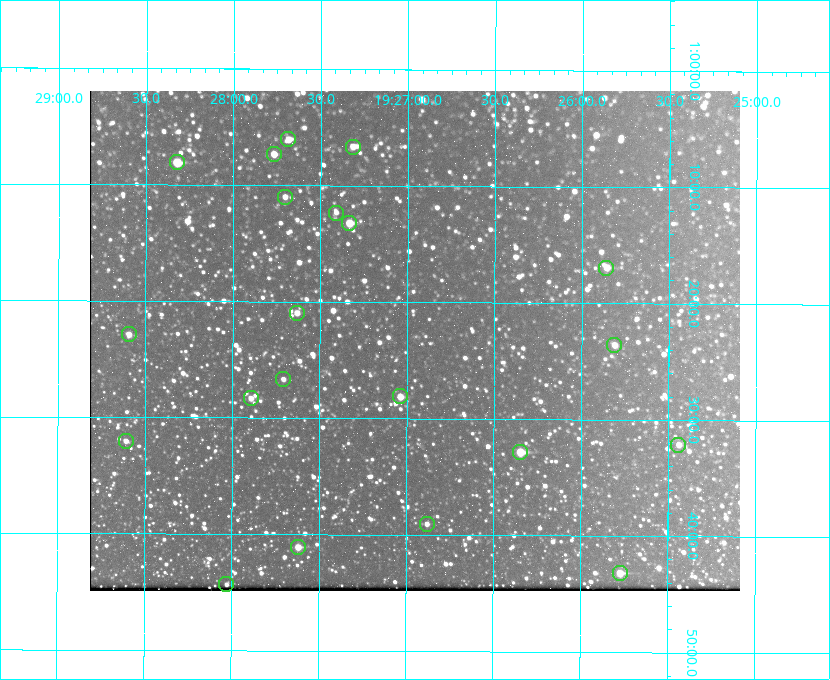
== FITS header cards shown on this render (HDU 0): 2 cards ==
NAXIS1  =                  650 / Width of table row in bytes
NAXIS2  =                  500 / Number of rows in table

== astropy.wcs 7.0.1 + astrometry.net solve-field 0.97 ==
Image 650 x 500 px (HDU 0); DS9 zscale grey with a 90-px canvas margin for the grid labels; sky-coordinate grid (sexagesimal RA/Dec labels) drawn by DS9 from the SOLVED WCS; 21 Tycho-2 reference stars matched to detected sources circled (green)
Header WCS: none
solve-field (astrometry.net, Tycho-2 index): SOLVED blind (the file carries no WCS)
Solved WCS: RA---TAN-SIP/DEC--TAN-SIP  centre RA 19:26:57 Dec +01:23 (291.74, +1.39 deg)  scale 5.16 arcsec/px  FOV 55.9' x 43.0'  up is +180 deg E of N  parity flipped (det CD > 0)
(file carries no celestial WCS; the grid is the blind solution)
Tycho-2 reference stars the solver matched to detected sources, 21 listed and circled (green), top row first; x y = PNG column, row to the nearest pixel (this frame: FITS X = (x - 90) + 1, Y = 500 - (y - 91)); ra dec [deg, ICRS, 3 dp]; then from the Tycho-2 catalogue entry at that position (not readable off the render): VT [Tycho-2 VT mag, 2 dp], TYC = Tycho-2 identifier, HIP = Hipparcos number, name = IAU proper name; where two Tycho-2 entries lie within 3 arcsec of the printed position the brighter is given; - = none
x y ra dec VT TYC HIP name
288 139 291.921 +1.101 10.89 465-1942-1 - -
353 147 291.829 +1.111 10.78 465-2030-1 - -
274 154 291.942 +1.122 10.76 465-1161-1 - -
177 162 292.081 +1.135 10.24 465-979-1 - -
285 197 291.926 +1.184 11.49 465-1994-1 - -
336 213 291.853 +1.206 11.17 465-1444-1 - -
349 223 291.833 +1.221 9.77 465-1968-1 - -
606 268 291.465 +1.282 11.06 465-140-1 - -
297 313 291.908 +1.350 10.94 465-1840-1 - -
129 334 292.148 +1.381 10.77 465-611-1 - -
614 345 291.453 +1.393 11.17 465-261-1 - -
283 379 291.927 +1.444 11.17 465-873-1 - -
400 396 291.759 +1.468 10.00 465-530-1 - -
251 398 291.973 +1.472 10.69 465-577-1 - -
126 441 292.152 +1.534 10.91 465-857-1 - -
678 445 291.360 +1.535 11.71 465-397-1 - -
520 452 291.587 +1.547 9.51 465-596-1 - -
427 524 291.720 +1.651 11.47 465-675-1 - -
298 547 291.905 +1.685 9.70 465-808-1 - -
620 573 291.444 +1.720 9.41 465-672-1 - -
226 584 292.007 +1.739 11.52 465-518-1 - -